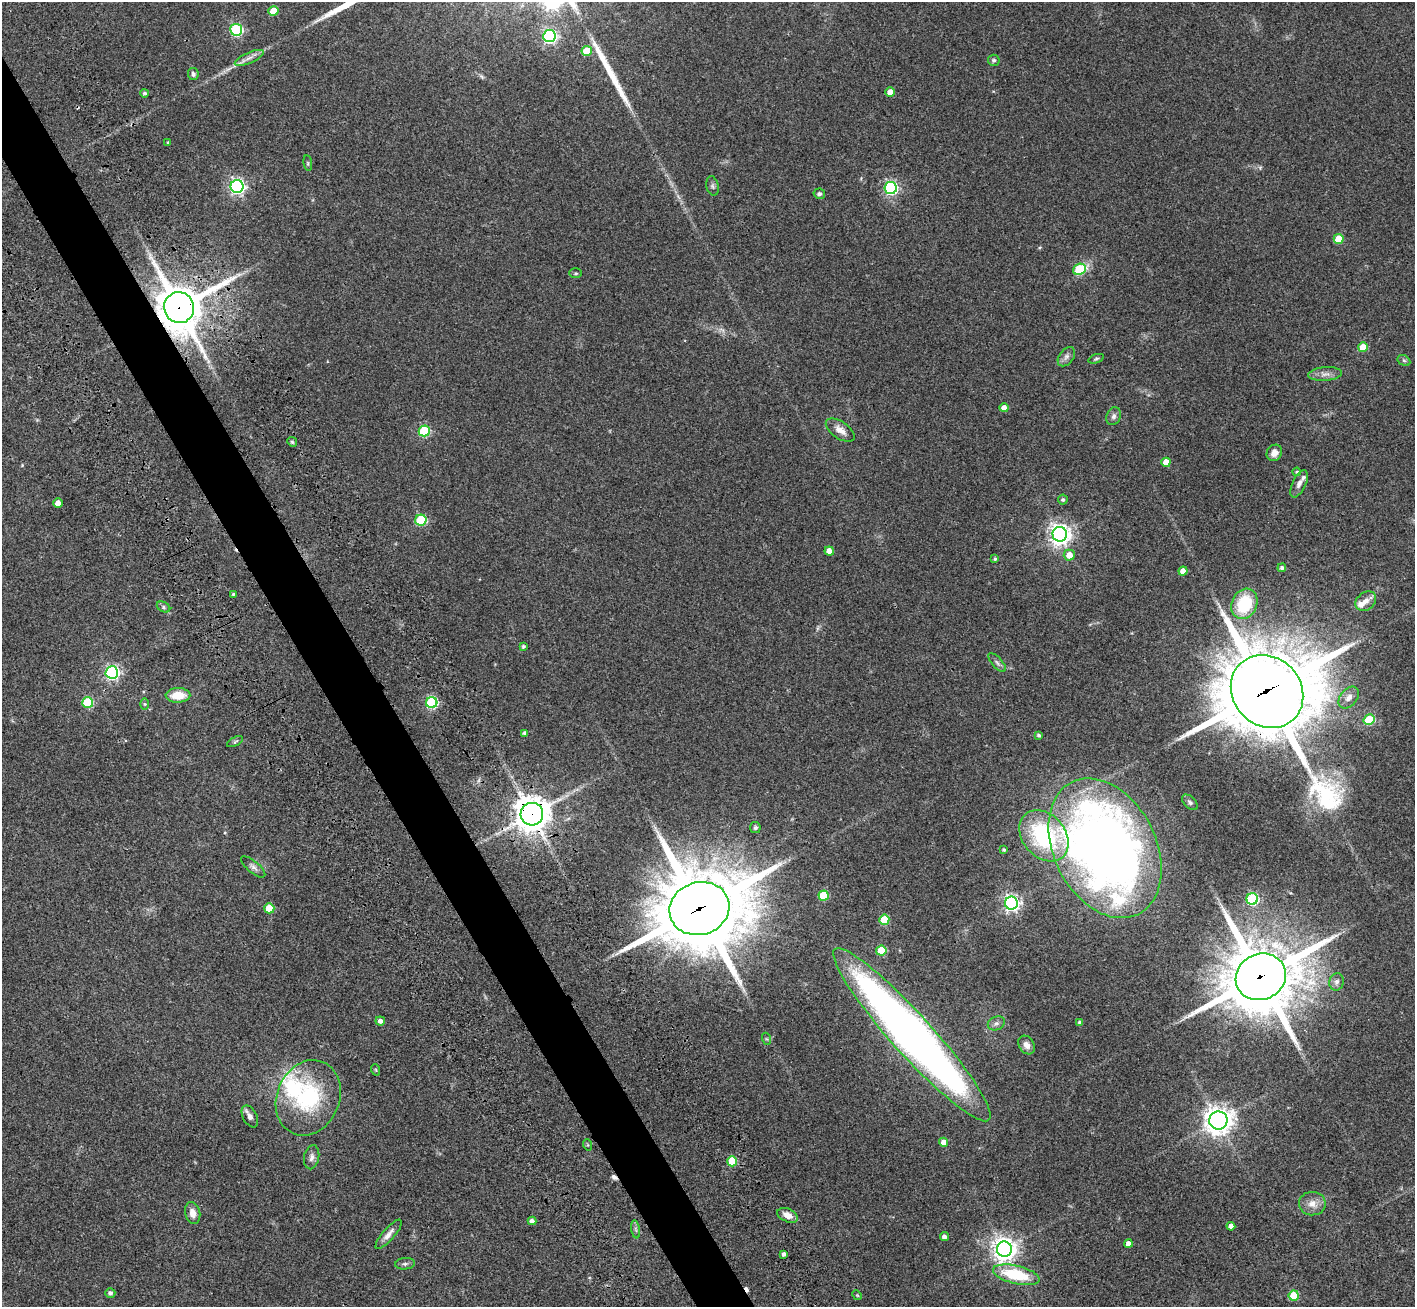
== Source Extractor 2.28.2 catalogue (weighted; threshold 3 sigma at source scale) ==
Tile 11 of 4 x 4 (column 3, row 3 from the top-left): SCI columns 2988-4400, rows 1746-3050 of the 5971 x 5965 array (HDU 1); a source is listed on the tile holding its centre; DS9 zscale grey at full resolution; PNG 1417 x 1309 px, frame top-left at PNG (2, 2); each listed source drawn as its Kron ellipse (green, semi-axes under 4 px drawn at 4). Shown black and unused: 4% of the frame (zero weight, under 3 of 4 exposures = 9% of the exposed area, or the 3 px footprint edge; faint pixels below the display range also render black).
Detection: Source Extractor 2.28.2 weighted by HDU 2 'WHT'; one run over the whole footprint, this tile lists its part. Background 0.0324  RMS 0.0051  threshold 0.0228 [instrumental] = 3 sigma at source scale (4.5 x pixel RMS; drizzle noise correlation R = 1.50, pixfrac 1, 0.05/0.05 arcsec/px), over >= 5 px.
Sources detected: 111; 2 cosmic-ray / hot-pixel residue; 1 long thin detection or spike segment (spike, bleed or trail) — neither listed nor drawn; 3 inside a brighter listed object's ellipse — not listed separately; the other 105 listed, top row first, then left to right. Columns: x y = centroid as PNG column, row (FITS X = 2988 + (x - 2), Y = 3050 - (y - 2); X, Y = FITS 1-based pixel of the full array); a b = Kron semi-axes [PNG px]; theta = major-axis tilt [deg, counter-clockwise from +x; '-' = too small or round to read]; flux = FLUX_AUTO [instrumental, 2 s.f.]
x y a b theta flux
273 11 5 5 - 9.6
236 30 6 6 - 59
549 36 6 6 - 100
587 51 5 5 - 15
249 58 16 5 24 2.6
994 60 6 5 - 1
193 74 6 5 - 1.2
890 92 5 4 - 4.7
145 93 4 4 - 0.86
168 142 4 3 - 0.48
308 163 8 4 -82 0.66
237 186 6 6 - 150
713 186 10 6 -77 1.2
891 188 6 6 - 98
819 194 6 5 - 1
1339 239 5 5 - 13
1079 269 6 5 - 30
576 273 6 5 - 0.69
179 307 15 15 - 2200
1363 347 5 5 - 13
1066 357 11 7 52 1.9
1096 359 8 4 19 0.73
1404 360 7 5 -29 0.87
1325 374 17 7 4 3
1004 408 4 4 - 3.6
1114 416 9 7 69 1.6
840 430 16 8 -34 3.9
424 431 5 5 - 37
292 442 5 4 - 0.69
1274 453 8 7 - 3.3
1166 462 4 4 - 6
1297 472 4 3 - 0.57
1299 484 15 6 64 2.3
1063 500 5 5 - 1.1
58 503 4 4 - 5
421 520 5 5 - 33
1060 534 7 7 - 310
829 551 4 4 - 4.4
1069 555 5 5 - 5.1
995 559 4 4 - 0.75
1282 568 4 4 - 1.2
1183 571 4 4 - 4.6
233 594 3 3 - 0.57
1366 601 11 8 40 3.5
1244 604 16 12 65 23
163 607 7 5 -29 0.85
523 646 4 4 - 0.88
997 662 12 5 -48 1.4
112 672 6 6 - 110
1267 691 38 34 -46 6600
178 695 12 7 1 9.4
1349 698 12 8 48 3
88 702 5 5 - 31
432 703 5 5 - 55
145 704 6 4 -89 0.53
1369 720 5 5 - 29
525 733 4 4 - 1.4
1039 735 4 3 - 0.99
235 742 8 4 28 0.77
1190 802 9 5 -44 1.4
532 814 11 11 - 880
755 828 5 5 - 0.98
1044 836 28 21 -49 47
1105 848 74 51 -63 460
1004 850 4 4 - 0.86
253 867 15 6 -39 2
823 895 5 5 - 22
1252 899 6 6 - 57
1011 903 6 6 - 160
269 908 5 5 - 13
699 909 30 26 18 5800
884 920 5 5 - 20
881 951 5 5 - 19
1261 977 26 23 25 3800
1337 982 9 7 77 1.8
380 1021 5 4 - 2
1080 1022 4 3 - 1.3
996 1023 9 6 24 1.6
912 1035 115 20 -48 450
767 1039 6 4 -71 0.63
1027 1045 10 7 -57 2.7
376 1070 6 3 -71 0.46
308 1098 39 31 67 44
250 1116 12 7 -62 2.4
1218 1120 9 9 - 500
944 1142 4 4 - 3.9
588 1145 6 3 -71 0.5
312 1157 12 7 79 2.2
732 1161 5 5 - 18
1312 1204 13 11 -3 4.4
193 1213 11 7 -76 3.6
788 1215 11 6 -24 4
532 1221 4 4 - 1.8
1231 1226 4 4 - 2.6
636 1229 9 4 -81 1.1
388 1234 19 6 49 3
944 1237 4 4 - 1.8
1128 1244 4 4 - 2.7
1004 1249 7 7 - 410
784 1254 4 3 - 1.2
405 1264 10 5 5 1.2
1016 1275 24 9 -13 24
110 1293 5 5 - 1.5
857 1295 5 4 - 0.42
1294 1296 5 5 - 21
Overlapping masked pixels (flux is a lower limit): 6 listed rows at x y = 179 307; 1267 691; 532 814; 699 909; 1261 977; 912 1035